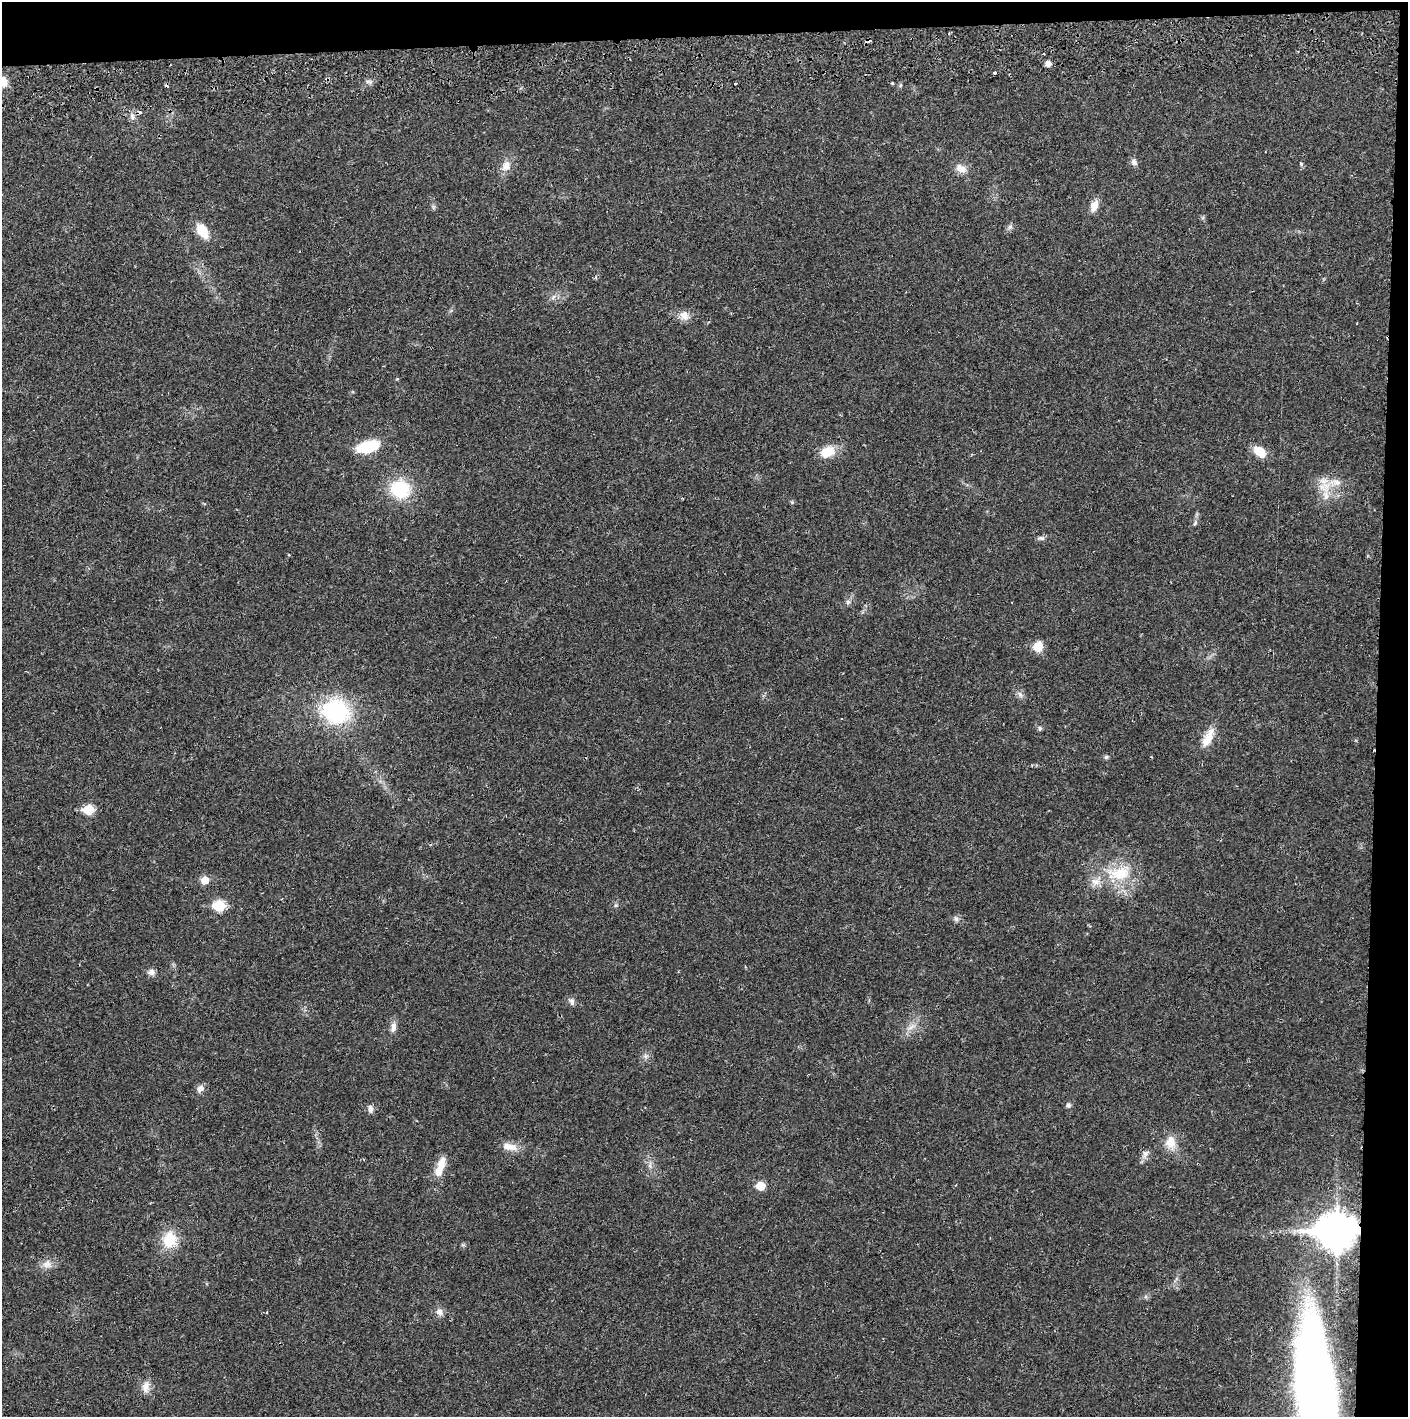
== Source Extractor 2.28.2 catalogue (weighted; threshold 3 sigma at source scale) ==
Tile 3 of 3 x 3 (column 3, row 1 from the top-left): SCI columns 2816-4221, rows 2887-4301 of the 4228 x 4361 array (HDU 1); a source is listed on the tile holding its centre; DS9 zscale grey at full resolution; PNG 1410 x 1419 px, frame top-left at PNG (2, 2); no overlay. Shown black and unused: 5% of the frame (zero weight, under 2 of 3 exposures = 3% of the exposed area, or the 3 px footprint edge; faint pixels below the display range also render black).
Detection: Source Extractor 2.28.2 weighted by HDU 2 'WHT'; one run over the whole footprint, this tile lists its part. Background 0.0212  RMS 0.0035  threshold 0.0156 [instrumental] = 3 sigma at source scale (4.5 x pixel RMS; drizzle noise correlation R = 1.50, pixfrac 1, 0.05/0.05 arcsec/px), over >= 5 px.
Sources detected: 61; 6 cosmic-ray / hot-pixel residue — not listed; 2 inside a brighter listed object's ellipse — not listed separately; the other 53 listed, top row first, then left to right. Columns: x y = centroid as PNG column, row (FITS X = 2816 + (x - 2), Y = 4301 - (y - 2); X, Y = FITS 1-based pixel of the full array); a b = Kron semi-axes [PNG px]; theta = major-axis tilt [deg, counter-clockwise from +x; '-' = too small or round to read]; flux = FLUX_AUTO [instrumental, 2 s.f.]
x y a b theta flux
1044 54 3 2 - 0.42
1048 64 6 5 - 1.9
995 72 3 3 - 2.9
3 82 10 9 - 4.6
892 83 3 3 - 0.49
133 117 9 6 -73 1.2
1134 162 9 7 -61 1.4
1301 164 5 4 - 0.47
506 166 13 11 58 3.1
961 168 14 10 -26 3.1
1094 206 14 8 70 3
1010 227 8 5 44 0.81
202 231 14 9 -56 8
553 297 8 4 53 0.83
684 315 13 11 -53 2.8
368 447 20 10 17 17
828 452 20 14 19 5.7
1260 452 15 9 -37 5.5
1326 486 17 12 81 5.6
400 489 19 17 -26 19
1195 523 7 4 46 0.59
1041 538 9 5 -15 0.84
848 602 7 5 47 0.82
1038 647 9 8 - 5.7
1020 694 9 6 -63 1.2
336 712 26 22 -16 37
1040 729 7 5 -90 0.6
1208 738 27 10 65 5
1106 757 5 5 - 0.58
89 810 6 6 - 15
1119 873 35 19 6 15
205 880 6 6 - 5
219 906 7 6 - 20
956 919 8 6 -68 0.9
151 972 9 7 10 1.6
572 1001 10 7 -71 1.3
393 1027 15 7 79 2
911 1027 13 4 30 1.4
646 1056 6 6 - 0.89
200 1089 10 7 56 1.7
1068 1105 7 6 - 0.79
370 1109 10 6 -85 1.4
1171 1142 16 12 -84 4.9
511 1147 17 9 -11 3.5
1145 1153 10 6 -52 1.3
441 1164 22 10 71 5.1
761 1186 6 6 - 8.3
1336 1232 15 12 -1 690
170 1240 17 14 78 10
47 1264 13 10 10 2.6
439 1312 10 9 - 1.7
146 1387 16 9 80 2.6
1317 1395 108 25 -84 500
Overlapping masked pixels (flux is a lower limit): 1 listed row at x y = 1336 1232
Isophote crosses this tile's border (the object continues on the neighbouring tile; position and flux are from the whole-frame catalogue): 2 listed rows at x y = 3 82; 1317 1395